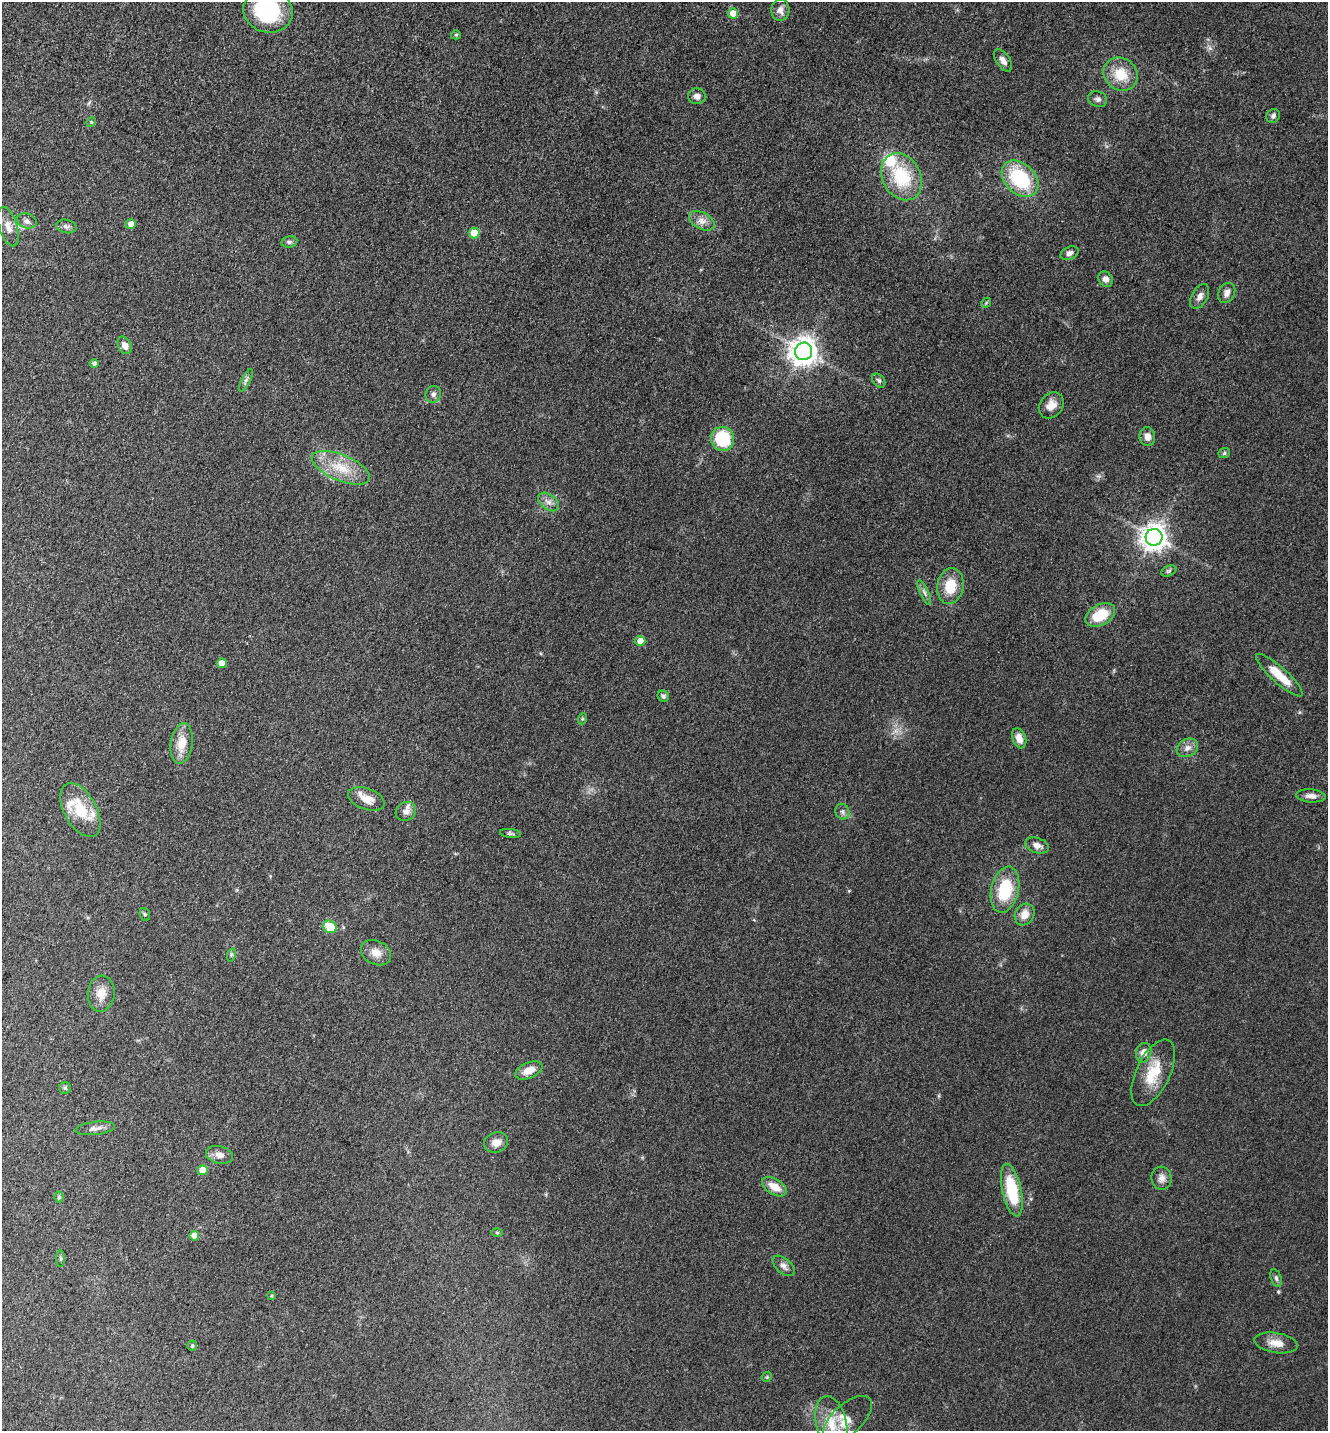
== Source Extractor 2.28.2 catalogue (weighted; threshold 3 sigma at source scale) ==
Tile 11 of 4 x 4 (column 3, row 3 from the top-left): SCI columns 2948-4273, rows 1471-2899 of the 5805 x 5774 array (HDU 1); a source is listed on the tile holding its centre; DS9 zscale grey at full resolution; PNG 1330 x 1433 px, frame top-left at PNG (2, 2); each listed source drawn as its Kron ellipse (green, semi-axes under 4 px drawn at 4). Nothing masked; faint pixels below the display range render black.
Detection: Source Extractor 2.28.2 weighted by HDU 2 'WHT'; one run over the whole footprint, this tile lists its part. Background 0.0682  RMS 0.0061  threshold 0.0275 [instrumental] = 3 sigma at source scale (4.5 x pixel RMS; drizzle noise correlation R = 1.50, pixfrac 1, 0.05/0.05 arcsec/px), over >= 5 px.
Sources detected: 89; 3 inside a brighter listed object's ellipse — not listed separately; the other 86 listed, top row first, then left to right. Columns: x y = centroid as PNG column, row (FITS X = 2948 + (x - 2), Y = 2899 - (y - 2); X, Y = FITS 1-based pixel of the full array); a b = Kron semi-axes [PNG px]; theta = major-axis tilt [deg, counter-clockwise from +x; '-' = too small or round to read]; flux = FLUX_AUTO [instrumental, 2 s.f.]
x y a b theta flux
780 10 10 9 - 3.8
268 11 25 22 -17 63
733 13 5 5 - 9.1
456 35 5 4 - 0.77
1003 60 12 6 -56 3.2
1121 74 18 16 -38 15
697 96 9 8 - 2.9
1098 99 10 7 -23 2.3
1273 116 7 6 - 1.7
91 122 5 4 - 0.71
902 177 25 19 -61 33
1020 179 21 15 -45 41
27 221 10 7 -19 2.4
702 221 14 8 -28 4.4
131 224 5 5 - 4.5
8 226 20 9 -72 5.5
66 226 10 6 -11 2.1
474 233 5 5 - 14
289 242 8 5 9 1.5
1070 253 9 6 25 2.8
1106 279 8 7 - 3.2
1227 293 10 8 63 3.6
1200 296 13 8 61 3.3
986 303 5 4 - 0.77
125 345 9 6 -64 4
804 351 9 8 - 740
94 364 4 4 - 1.8
246 380 12 4 63 1.9
879 380 8 5 -49 1.4
433 394 8 7 - 2.1
1051 405 14 11 51 6.1
1147 437 9 7 -79 4.6
722 439 12 11 - 34
1224 453 6 5 - 1
341 468 31 13 -22 18
548 502 12 7 -37 3.4
1154 537 8 8 - 650
1169 571 8 5 25 1.2
950 586 18 13 82 15
924 592 14 4 -65 2
1100 615 16 10 29 18
640 641 5 5 - 7.9
222 663 5 5 - 6.5
1279 675 30 8 -42 15
663 696 6 5 - 1.5
582 719 5 3 - 0.72
1019 738 10 6 -70 5.3
182 743 20 11 82 11
1187 748 11 8 29 3.7
1311 796 14 6 -5 3.8
367 799 19 10 -19 7.9
80 810 29 16 -61 21
406 811 10 9 - 3.6
842 812 8 7 - 2
510 833 11 4 -7 1.3
1037 845 12 7 -18 4.1
1005 890 23 13 77 28
145 914 6 5 - 0.96
1025 915 11 9 61 6.5
330 927 7 6 - 15
376 953 16 12 -26 6.6
231 955 7 4 72 1
101 994 18 13 83 7.9
1144 1053 10 7 73 4.7
529 1070 14 8 23 6.8
1153 1073 36 17 65 19
65 1088 6 5 - 1.1
95 1128 20 6 6 3.7
496 1142 12 10 21 4.8
219 1155 14 8 -13 4.1
203 1170 5 5 - 8.7
1161 1178 11 10 - 3.9
774 1187 13 8 -31 8.2
1012 1190 27 9 -78 30
59 1197 5 5 - 0.85
497 1233 5 3 - 0.7
194 1236 5 5 - 8.4
60 1259 8 4 -90 0.97
784 1266 13 7 -42 3
1276 1278 9 5 -75 1.6
271 1296 4 3 - 0.55
1276 1343 22 10 -9 6.8
192 1346 5 5 - 1.1
767 1377 5 4 - 0.76
847 1419 30 15 43 11
831 1423 27 15 -77 15
Isophote crosses this tile's border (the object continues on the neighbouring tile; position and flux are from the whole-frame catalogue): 1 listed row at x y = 268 11